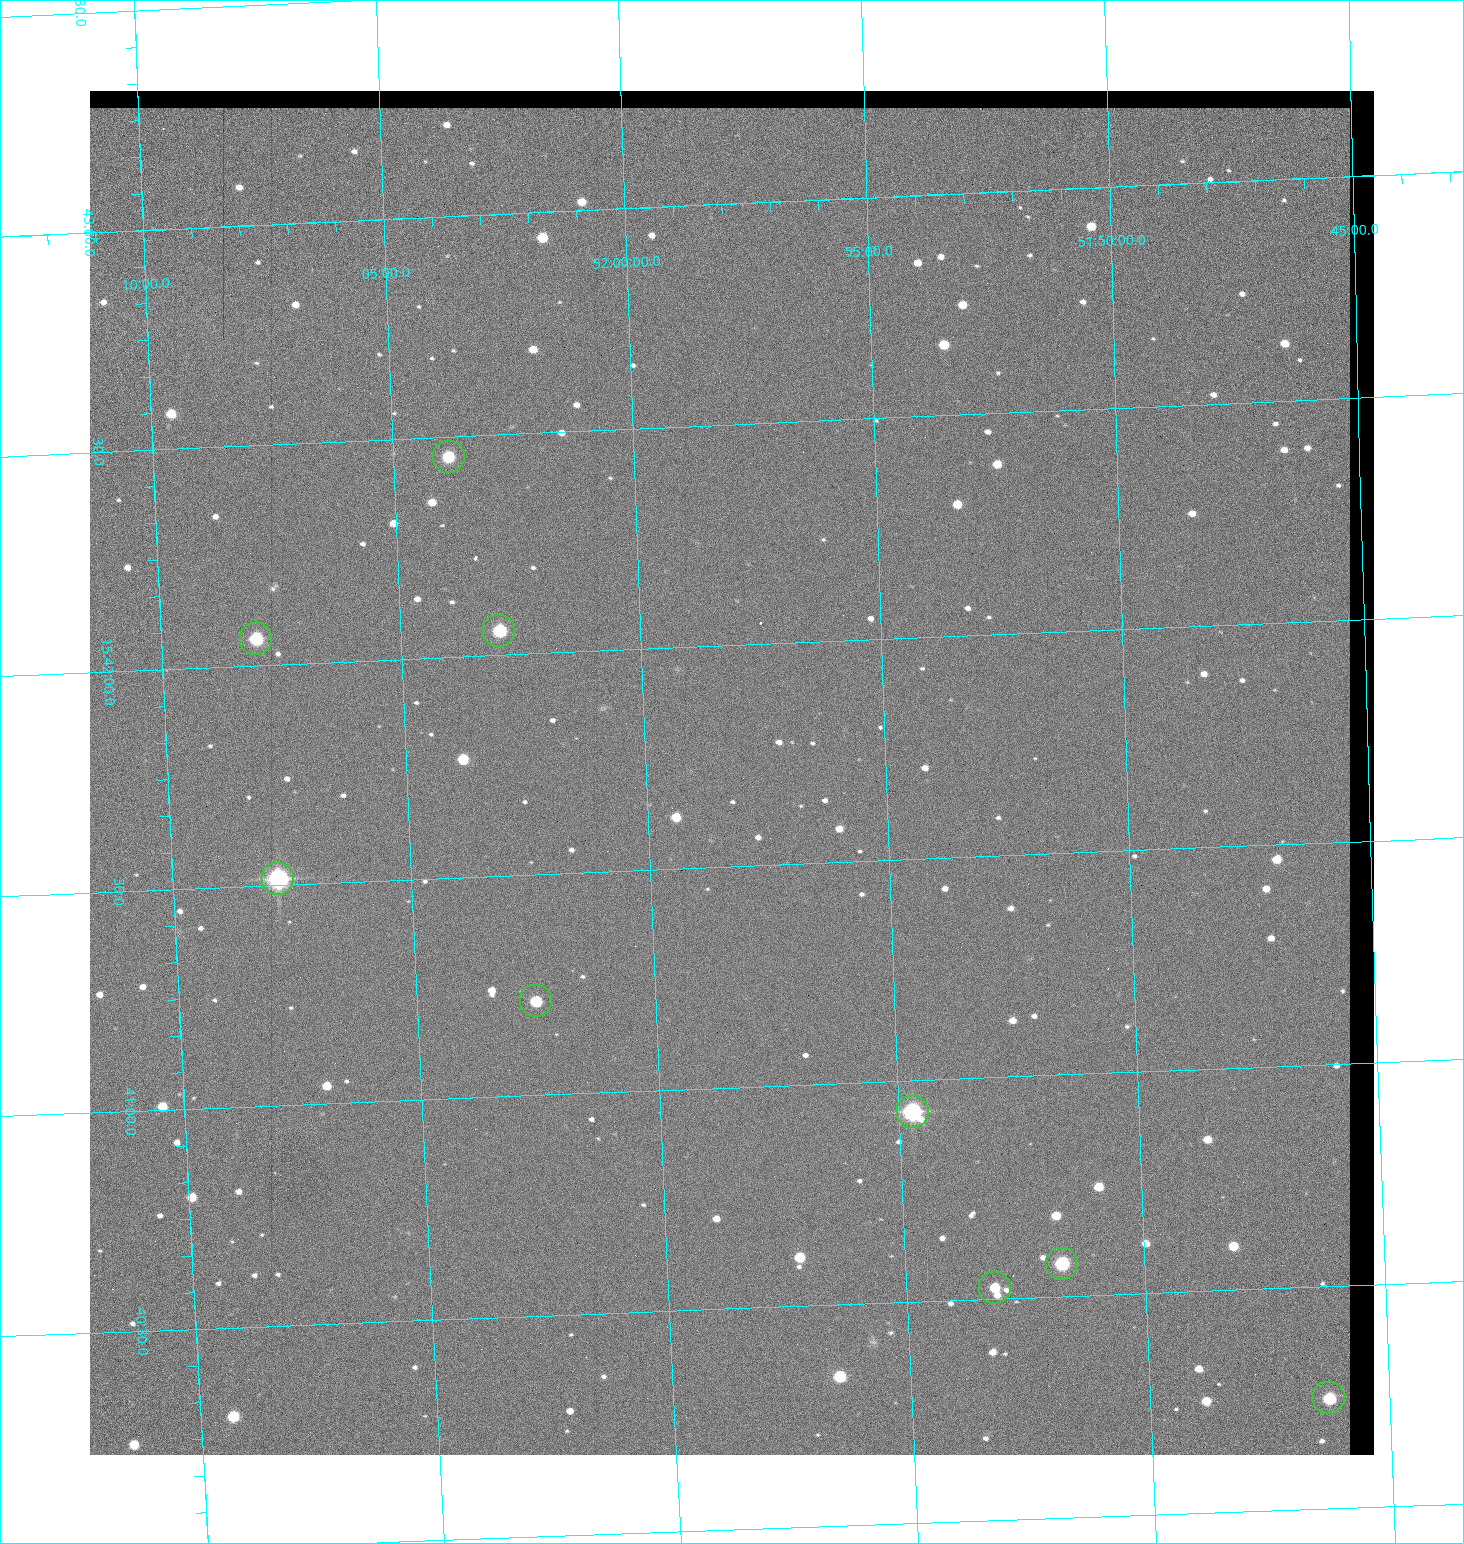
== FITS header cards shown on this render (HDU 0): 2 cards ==
NAXIS1  =                 1284 / length of data axis 1
NAXIS2  =                 1364 / length of data axis 2

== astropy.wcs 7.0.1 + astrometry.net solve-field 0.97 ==
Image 1284 x 1364 px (HDU 0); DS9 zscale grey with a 90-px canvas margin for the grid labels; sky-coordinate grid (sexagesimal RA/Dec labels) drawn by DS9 from the SOLVED WCS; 9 Tycho-2 reference stars matched to detected sources circled (green)
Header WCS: RA---TAN/DEC--TAN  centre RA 15:41:43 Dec +51:58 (235.43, +51.97 deg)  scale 1.26 arcsec/px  FOV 26.9' x 28.5'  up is +92 deg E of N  parity flipped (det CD > 0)
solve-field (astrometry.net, Tycho-2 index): VERIFIED the header's WCS against the Tycho-2 star catalogue (9 matches, 0 conflicts) and refined it, rather than solving blind
Solved WCS: RA---TAN-SIP/DEC--TAN-SIP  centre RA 15:41:43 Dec +51:58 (235.43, +51.97 deg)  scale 1.25 arcsec/px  FOV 26.8' x 28.5'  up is +92 deg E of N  parity flipped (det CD > 0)
The solver's refit moves the header's centre by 0.38 arcsec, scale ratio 0.9964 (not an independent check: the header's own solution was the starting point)
Tycho-2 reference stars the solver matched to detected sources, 9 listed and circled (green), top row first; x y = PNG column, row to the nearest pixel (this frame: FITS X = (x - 90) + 1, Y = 1364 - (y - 91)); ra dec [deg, ICRS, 3 dp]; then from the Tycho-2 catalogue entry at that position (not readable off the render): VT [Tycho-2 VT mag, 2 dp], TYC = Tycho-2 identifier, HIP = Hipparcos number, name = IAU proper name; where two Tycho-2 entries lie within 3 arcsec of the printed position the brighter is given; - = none
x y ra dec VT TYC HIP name
449 457 235.614 +52.064 11.61 3489-1132-1 - -
499 631 235.514 +52.049 11.19 3489-1407-1 - -
256 639 235.515 +52.133 11.12 3489-1380-1 - -
278 879 235.378 +52.130 9.31 3489-1322-1 76850 -
536 1001 235.303 +52.042 11.52 3489-958-1 - -
913 1112 235.232 +51.912 9.59 3489-824-1 - -
1062 1264 235.143 +51.862 10.97 3489-1016-1 - -
995 1288 235.131 +51.886 12.29 3489-908-1 - -
1329 1398 235.062 +51.771 11.53 3489-1453-1 - -